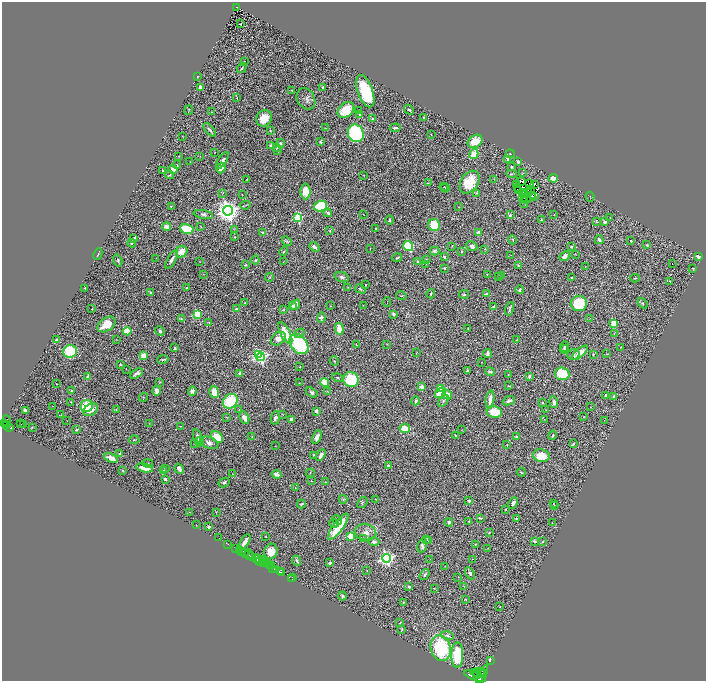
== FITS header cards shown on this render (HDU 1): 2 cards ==
NAXIS1  =                 1408
NAXIS2  =                 1357

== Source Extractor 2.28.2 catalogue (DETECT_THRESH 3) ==
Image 1408 x 1357 px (HDU 1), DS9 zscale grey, zoomed out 1/2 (1 PNG px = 2 x 2 image px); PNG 708 x 683 px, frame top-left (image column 1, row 1357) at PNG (2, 2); each listed source drawn as its Kron ellipse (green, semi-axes under 4 px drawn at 4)
Background 0.48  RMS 0.031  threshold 0.0935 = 3 sigma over >= 5 px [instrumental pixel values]
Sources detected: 464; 55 cannot appear on this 1/2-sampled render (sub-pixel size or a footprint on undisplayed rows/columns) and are neither listed nor drawn; the other 409 listed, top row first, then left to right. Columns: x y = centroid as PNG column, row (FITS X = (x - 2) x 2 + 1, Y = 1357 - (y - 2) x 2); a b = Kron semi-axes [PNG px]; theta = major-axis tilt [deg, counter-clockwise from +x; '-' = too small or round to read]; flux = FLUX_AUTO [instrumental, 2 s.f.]
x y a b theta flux
237 7 4 2 - 130
240 24 2 2 - 33
245 61 2 1 - 1.6
242 68 5 2 - 6
197 77 2 2 - 5.1
201 87 3 3 - 33
323 87 2 2 - 13
291 90 3 2 - 3
365 91 17 7 -70 410
237 98 2 2 - 12
306 99 11 8 -59 27
189 110 5 2 - 3.2
346 110 9 6 42 190
409 110 5 3 - 11
359 111 4 3 - 8.8
211 112 2 2 - 2.8
360 115 3 3 - 11
424 117 2 2 - 4.6
264 118 8 7 - 97
373 118 2 2 - 20
326 128 3 2 - 2
395 128 6 2 3 13
210 130 8 2 -50 13
270 130 4 3 - 4.3
356 133 9 7 -67 780
431 134 2 1 - 2.8
182 136 3 2 - 2.3
475 141 8 6 34 120
320 142 3 2 - 8.3
280 143 4 3 - 11
270 146 3 3 - 11
277 148 4 3 - 6.3
277 151 3 2 - 5.7
215 153 2 1 - 1.8
474 154 5 4 - 150
510 154 4 3 - 4.7
179 156 3 2 - 2.7
200 157 2 1 - 1.7
508 159 3 3 - 13
222 161 9 4 57 21
190 162 3 2 - 1.7
518 162 3 3 - 14
177 165 4 2 - 4.1
511 167 4 3 - 8.1
221 168 5 4 - 74
173 169 5 3 - 28
163 171 3 2 - 11
523 173 3 2 - 2.3
512 174 5 3 - 7.7
170 175 4 2 - 5.1
363 175 3 2 - 2
553 178 5 3 - 90
247 179 3 2 - 2.2
494 179 3 2 - 2.8
521 181 5 2 - 12
470 182 12 8 56 200
428 183 3 2 - 3
530 183 4 1 - 1.2
517 184 2 1 - 11
535 184 2 1 - 8.9
444 187 2 1 - 1.5
445 188 4 3 - 4.9
517 188 2 1 - 1.3
530 189 2 1 - 0.26
306 191 8 5 90 100
519 191 2 1 - 2.7
523 192 2 2 - 2.6
528 192 2 1 - 4.6
223 193 3 1 - 1.8
476 193 4 3 - 5.7
524 194 2 1 - 1.1
242 195 2 1 - 1.9
532 196 2 2 - 3.3
535 197 2 1 - 2.6
590 197 5 1 - 2.8
523 198 3 1 - 0.28
525 199 2 1 - 5.3
526 199 2 1 - 0.98
524 202 6 4 -90 6.5
245 205 5 3 - 6.2
171 206 2 2 - 2.4
320 206 6 5 - 350
459 207 2 2 - 5.3
228 211 5 5 - 5800
328 213 4 3 - 21
203 214 10 4 -11 16
363 214 2 1 - 2.6
510 215 4 3 - 12
554 215 3 2 - 1.9
610 217 2 2 - 1.6
298 218 3 3 - 510
390 220 5 2 - 8.4
541 220 3 2 - 5.1
596 222 4 3 - 5.3
604 222 3 3 - 19
434 225 6 6 - 160
167 227 4 3 - 51
201 227 3 3 - 4
375 228 2 2 - 4.7
187 229 7 5 -13 230
234 229 3 2 - 3.5
330 231 3 2 - 5.2
478 232 4 3 - 13
262 233 3 2 - 8.2
235 237 2 2 - 3.9
134 238 3 3 - 12
512 240 5 3 - 6
599 240 4 2 - 18
287 241 5 4 - 8.9
631 241 2 2 - 9.6
132 243 4 3 - 9.7
647 245 3 3 - 6.9
408 246 5 4 - 340
452 246 3 2 - 3.6
472 246 5 4 - 23
571 246 3 2 - 7.1
314 247 6 3 -41 23
370 248 2 1 - 2.7
485 249 3 2 - 3.6
284 251 5 2 - 5.4
434 251 5 4 - 18
462 251 3 3 - 8.5
182 252 6 5 - 86
98 254 6 2 63 6.5
576 254 2 1 - 2.2
511 255 2 1 - 1.2
565 256 6 3 42 27
698 256 3 3 - 36
444 257 3 2 - 12
156 258 2 1 - 1.6
397 258 5 2 - 9
426 259 3 2 - 2.6
118 260 6 4 -72 12
172 260 10 3 61 24
255 260 4 4 - 7.9
418 261 3 2 - 9.6
200 262 2 2 - 2
283 262 3 1 - 1.8
426 264 2 1 - 1.7
672 264 2 1 - 2.3
245 265 4 2 - 3.7
518 266 3 2 - 5.9
585 267 3 2 - 2.1
444 268 2 2 - 5.8
693 269 3 2 - 4.2
204 274 3 2 - 2.6
487 274 2 2 - 3.5
502 276 3 3 - 12
270 277 4 3 - 5.8
342 277 7 5 -20 18
498 277 3 2 - 3.1
572 278 2 2 - 6.8
635 278 4 3 - 4.8
670 281 2 2 - 2.8
365 284 3 2 - 2.4
347 287 3 2 - 2.7
85 288 3 3 - 4.2
187 288 2 2 - 11
360 289 6 3 -29 8.2
520 290 4 3 - 10
150 293 4 3 - 10
431 294 4 3 - 7.6
464 294 5 3 - 8.6
486 294 3 2 - 18
401 296 5 2 - 4.5
387 302 5 1 - 3
244 303 3 2 - 3.3
579 303 8 7 - 260
642 303 6 4 -52 11
295 305 6 4 56 41
363 305 3 2 - 1.7
292 306 4 3 - 15
330 306 4 2 - 3.4
493 307 3 3 - 13
92 309 2 2 - 4
237 309 2 2 - 46
509 309 7 3 76 10
283 310 4 3 - 4.2
197 314 3 3 - 310
394 314 3 3 - 19
321 318 5 4 - 18
590 318 2 2 - 2.7
181 319 3 2 - 4.6
209 322 4 3 - 3.8
614 323 4 3 - 110
107 324 10 6 37 120
339 329 6 3 -80 91
468 329 4 3 - 4.1
127 331 4 4 - 120
160 331 5 4 - 12
285 333 12 5 -63 120
299 333 5 4 - 8.8
614 334 3 2 - 4.1
116 339 2 1 - 2.1
278 339 8 5 38 48
56 340 3 2 - 11
517 340 3 1 - 3.3
299 344 11 8 -51 470
356 344 3 2 - 3
387 344 3 2 - 2.2
565 347 5 3 - 10
621 347 2 1 - 2.8
174 348 3 2 - 7.5
564 349 4 3 - 6.5
70 351 7 6 - 270
417 353 3 2 - 2.3
487 353 4 3 - 22
580 353 10 4 40 76
258 354 4 3 - 300
573 354 6 5 - 14
593 354 3 2 - 4.4
607 354 2 2 - 1.9
144 356 4 3 - 70
260 357 4 3 - 1400
163 359 5 2 - 5.6
334 361 5 3 - 6.3
481 362 2 1 - 1.6
120 365 2 2 - 4.5
300 367 3 2 - 2.4
126 369 2 1 - 1.6
467 371 4 2 - 9.8
490 371 5 3 - 11
240 373 3 3 - 12
137 374 7 4 32 20
562 374 7 6 - 180
508 375 3 2 - 4
529 376 4 4 - 14
88 377 4 3 - 30
337 378 5 3 - 6.7
351 379 8 7 - 280
160 382 3 2 - 5.2
325 382 5 3 - 150
299 383 4 2 - 2.8
57 384 2 1 - 2.2
508 386 4 3 - 5
421 387 4 3 - 29
441 389 3 3 - 220
72 391 3 3 - 13
157 391 5 4 - 27
192 391 5 4 - 20
214 392 6 5 - 81
312 392 6 4 -33 15
327 392 3 2 - 2.7
440 393 6 4 39 120
447 395 5 4 - 70
605 395 4 2 - 7.2
614 396 3 3 - 19
143 397 5 3 - 6.4
490 399 9 3 82 45
230 401 8 6 45 340
416 401 4 3 - 11
443 401 7 4 58 11
509 401 6 3 22 15
71 402 3 2 - 3.9
554 402 6 4 -84 25
542 403 3 2 - 5.4
53 406 2 1 - 5.7
87 406 6 6 - 230
590 407 2 2 - 2.6
116 409 3 2 - 2.1
25 410 3 2 - 9.3
91 410 8 5 33 49
239 410 4 2 - 4.5
546 410 2 1 - 1.5
316 411 3 2 - 46
494 412 8 5 -8 140
61 415 4 2 - 3
283 415 4 3 - 4.5
584 416 2 2 - 2.3
226 417 4 2 - 3.7
244 418 6 4 -64 31
275 418 6 4 81 22
291 419 3 3 - 30
544 419 2 1 - 1.8
67 420 2 1 - 4.3
604 420 2 1 - 1.8
7 421 6 4 -86 440
3 423 3 2 - 240
149 423 3 2 - 3.3
20 424 2 2 - 11
24 424 2 1 - 0.82
7 426 3 2 - 190
180 426 2 1 - 2
9 427 4 2 - 170
32 427 3 2 - 2.8
405 429 5 4 - 100
77 430 3 2 - 8.7
462 430 2 1 - 1.5
552 435 5 2 - 6.5
252 436 2 2 - 2
456 436 4 2 - 3.6
516 436 2 2 - 27
198 437 8 3 -73 24
217 437 7 5 -43 110
317 437 7 3 65 29
134 440 5 4 - 7.4
199 442 4 3 - 42
195 443 3 2 - 5.1
209 443 9 5 -19 34
573 444 4 2 - 6.7
507 445 2 2 - 3.6
275 446 3 2 - 2.1
120 453 3 3 - 8.8
321 455 6 3 59 27
314 456 3 2 - 10
541 456 8 6 -12 120
111 458 7 3 -21 48
148 463 5 3 - 8.8
388 466 3 3 - 17
145 468 8 3 -11 99
165 469 3 2 - 4.1
179 469 5 3 - 28
122 470 3 3 - 6.1
163 470 2 1 - 3
521 472 4 2 - 5.8
310 473 4 3 - 4.7
232 474 3 2 - 2.3
276 475 5 3 - 22
165 479 2 2 - 19
311 481 2 2 - 2.9
326 482 2 2 - 2.8
224 483 6 4 30 14
295 488 3 2 - 2.9
343 499 4 3 - 6.5
376 499 2 1 - 1.6
469 501 2 2 - 16
362 503 6 3 53 6.8
513 503 6 3 62 23
301 504 4 3 - 9.1
553 504 2 1 - 2
554 505 2 1 - 1.6
506 509 3 2 - 4.5
190 512 4 1 - 2.9
216 512 3 3 - 4.3
480 518 4 2 - 6.7
516 519 4 4 - 6.5
337 520 5 3 - 6.6
469 521 3 2 - 4.5
449 522 4 4 - 15
334 523 4 3 - 8.5
552 523 3 2 - 2.7
196 525 2 1 - 2.2
209 527 3 2 - 17
338 527 16 5 53 210
366 532 11 8 -13 43
489 532 2 2 - 3.3
351 536 4 4 - 120
266 537 3 2 - 2.4
219 538 2 1 - 2.6
363 539 3 2 - 2.8
426 540 3 2 - 2.3
428 541 3 2 - 2.1
534 541 3 3 - 12
245 542 9 3 58 40
374 542 5 4 - 14
542 542 3 2 - 3.8
228 544 2 1 - 28
475 544 3 2 - 3
422 545 7 4 75 20
236 548 3 2 - 180
488 548 3 2 - 2.6
239 550 2 2 - 310
241 551 3 2 - 420
271 551 8 6 75 67
245 553 5 3 - 280
249 555 5 2 - 510
251 556 4 2 - 770
256 558 5 3 - 660
386 558 4 4 - 1700
262 559 3 2 - 70
430 559 3 2 - 2.6
473 559 2 1 - 1.7
260 561 4 2 - 240
297 561 5 3 - 14
264 563 2 2 - 390
330 563 3 3 - 16
268 564 4 2 - 270
269 565 2 1 - 160
271 566 3 2 - 190
445 566 2 1 - 1.5
273 568 2 2 - 200
275 569 3 2 - 750
367 570 3 2 - 3.3
280 572 3 2 - 550
282 573 3 2 - 460
470 573 6 4 -59 16
425 575 6 3 54 15
292 577 2 1 - 18
458 577 2 2 - 2.3
292 579 2 1 - 7
464 586 2 2 - 3.7
409 587 3 2 - 12
434 588 3 2 - 2.8
342 596 4 3 - 11
465 599 4 2 - 2.8
403 603 4 2 - 5.8
500 607 2 2 - 2.1
400 623 2 1 - 2.9
402 629 4 2 - 4.5
447 636 6 4 -14 17
441 648 13 10 -75 520
457 655 13 6 -90 280
490 660 3 2 - 20
478 672 8 2 3 700
480 673 2 2 - 320
477 674 4 2 - 680
475 676 11 3 -21 3600
482 676 11 3 67 2000
480 679 4 3 - 640
At the frame edge (FLAGS 8, measured only in part): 1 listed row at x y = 480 679
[55 sub-pixel or undisplayed-footprint detections neither listed nor drawn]